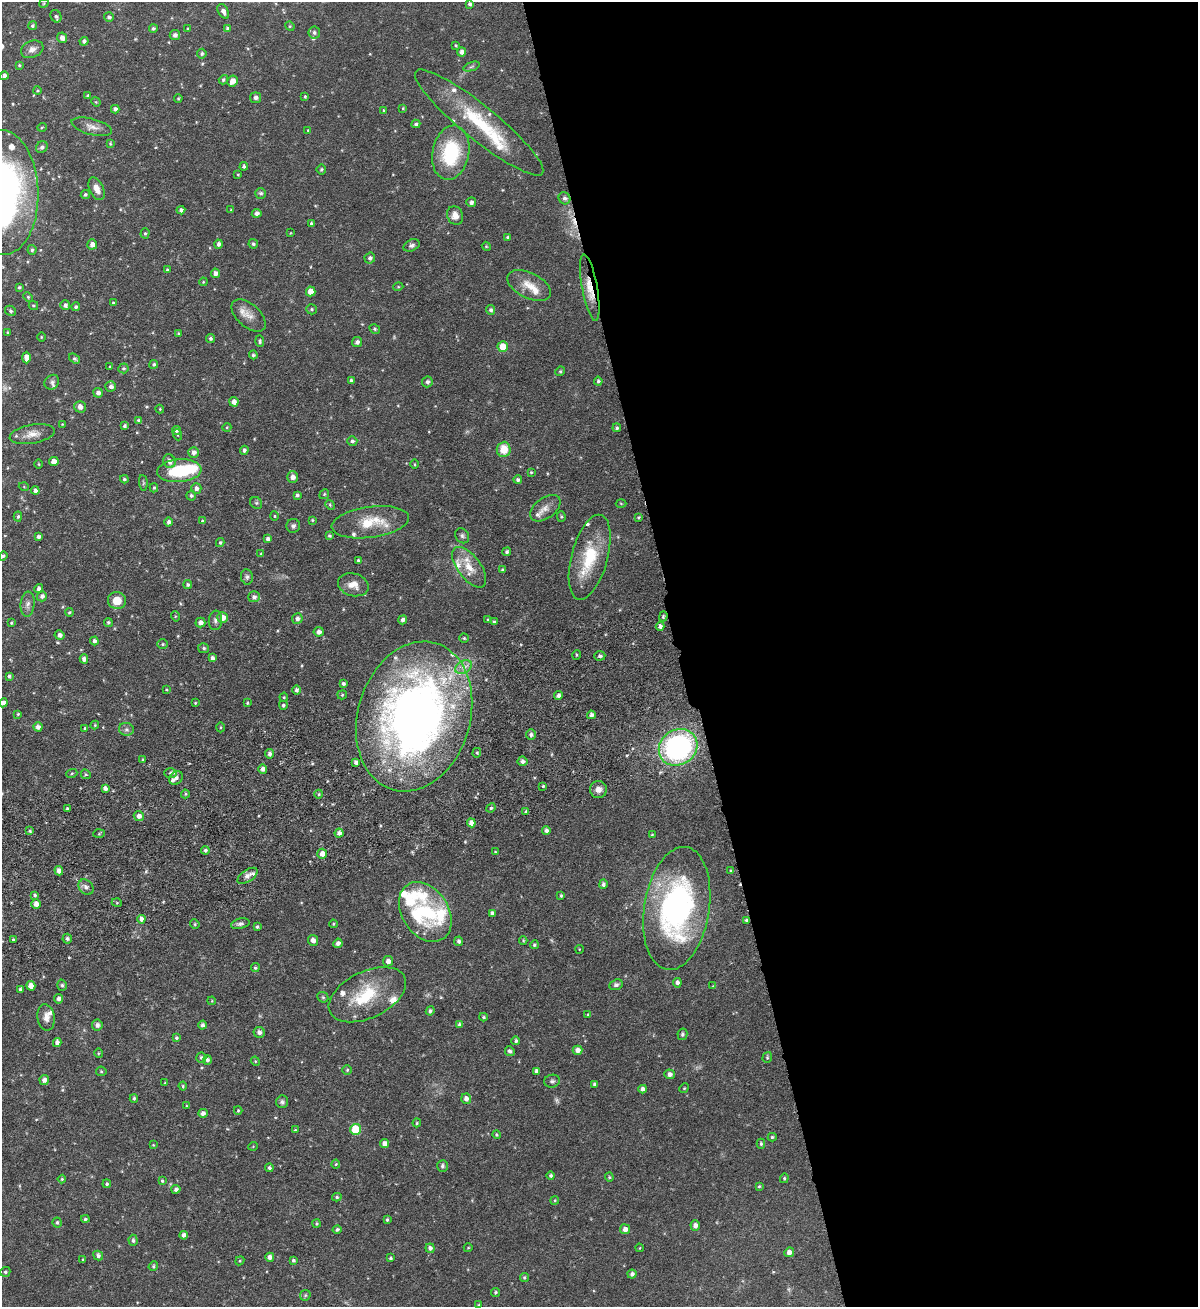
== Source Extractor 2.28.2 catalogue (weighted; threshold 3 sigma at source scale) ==
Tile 8 of 4 x 4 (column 4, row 2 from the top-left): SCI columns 3881-5076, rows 2670-3974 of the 5247 x 5337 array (HDU 1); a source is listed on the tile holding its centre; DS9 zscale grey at full resolution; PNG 1200 x 1309 px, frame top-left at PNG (2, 2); each listed source drawn as its Kron ellipse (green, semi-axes under 4 px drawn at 4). Shown black and unused: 43% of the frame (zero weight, under 6 of 12 exposures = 3% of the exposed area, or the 3 px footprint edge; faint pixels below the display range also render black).
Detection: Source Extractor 2.28.2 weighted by HDU 2 'WHT'; one run over the whole footprint, this tile lists its part. Background 0.0729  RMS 0.0051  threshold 0.021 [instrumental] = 3 sigma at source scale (4.09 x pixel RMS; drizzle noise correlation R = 1.36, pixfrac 0.8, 0.05/0.05 arcsec/px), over >= 5 px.
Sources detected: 397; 2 too faint to see at this stretch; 1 inside a brighter object's white glare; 1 cosmic-ray / hot-pixel residue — neither listed nor drawn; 31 inside a brighter listed object's ellipse — not listed separately; the other 362 listed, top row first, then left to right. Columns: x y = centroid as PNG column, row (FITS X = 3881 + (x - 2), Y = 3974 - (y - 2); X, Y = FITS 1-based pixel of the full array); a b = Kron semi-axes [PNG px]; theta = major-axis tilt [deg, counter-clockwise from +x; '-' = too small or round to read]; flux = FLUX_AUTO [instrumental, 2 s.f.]
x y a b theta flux
44 3 5 3 - 0.47
470 4 4 3 - 1.2
223 11 8 5 -59 2.3
56 16 6 5 - 1.1
109 17 5 4 - 1.3
32 26 4 4 - 0.88
290 26 5 4 - 0.56
153 28 4 4 - 0.94
227 28 4 4 - 0.91
188 29 4 3 - 0.49
314 32 6 6 - 1.2
175 35 5 5 - 1.7
62 38 5 5 - 2.4
84 41 4 4 - 1.3
456 45 3 2 - 0.48
32 49 11 8 21 2.7
462 52 4 4 - 2.2
202 54 5 4 - 0.95
20 65 4 3 - 0.57
471 67 8 3 19 0.85
4 76 4 4 - 1.9
223 80 5 4 - 0.84
232 81 6 5 - 3.7
37 91 4 4 - 0.57
88 96 3 3 - 0.8
305 97 4 3 - 0.6
256 98 5 5 - 1.9
178 99 4 3 - 0.54
96 102 5 4 - 0.49
403 108 4 4 - 0.5
115 109 4 4 - 1.6
384 110 4 3 - 0.46
479 122 81 17 -39 35
416 124 4 4 - 0.98
42 127 5 3 - 0.45
92 127 21 8 -15 3.6
308 130 4 3 - 0.39
110 144 4 3 - 0.48
42 147 6 5 - 1.1
451 153 27 18 79 34
244 166 4 4 - 1
321 169 5 4 - 0.79
238 175 4 3 - 0.44
97 189 12 7 -66 3.6
2 192 62 36 -88 190
261 193 5 5 - 1
85 195 5 4 - 0.76
564 198 6 5 - 1.6
471 202 5 5 - 1.5
181 210 4 4 - 1.4
231 210 4 3 - 0.34
257 213 5 4 - 2
455 216 9 8 - 3.4
311 224 4 3 - 1.1
145 233 5 4 - 0.68
290 233 4 2 - 0.29
507 237 4 3 - 0.57
92 244 5 5 - 2.5
219 244 4 4 - 1.5
253 244 5 4 - 1
412 245 8 5 23 1.3
486 246 4 3 - 0.43
32 250 5 4 - 1
370 258 5 5 - 1.4
167 269 3 3 - 0.47
215 273 5 4 - 1.9
203 282 4 3 - 0.48
529 285 23 12 -26 7.6
19 287 4 4 - 0.7
398 287 5 3 - 0.45
590 288 33 7 -80 8
311 291 5 5 - 4.9
28 297 5 4 - 0.55
113 303 4 3 - 0.77
33 305 5 4 - 0.65
65 305 5 5 - 1.4
76 307 4 4 - 0.89
312 309 5 5 - 0.77
491 310 5 4 - 1.1
11 311 6 5 - 0.97
249 316 20 11 -42 5.5
375 329 5 4 - 0.81
8 333 3 3 - 0.61
179 333 4 3 - 0.58
41 337 4 3 - 0.42
210 338 5 4 - 1
260 341 5 4 - 0.87
357 342 5 5 - 1.5
503 346 5 5 - 8.1
253 355 4 4 - 0.83
26 357 6 4 90 3
74 359 6 4 -36 1.1
154 364 4 4 - 0.88
110 367 4 3 - 0.43
123 368 5 5 - 0.8
560 371 5 4 - 0.66
351 380 4 3 - 0.98
598 381 4 4 - 0.87
52 382 8 6 45 1.4
427 382 5 5 - 1.4
111 386 5 5 - 1.8
98 393 5 5 - 2
234 402 5 4 - 2.5
80 407 6 5 - 2.7
160 409 4 4 - 0.47
139 421 4 3 - 1.3
62 424 4 3 - 0.39
125 426 4 4 - 1.1
227 427 4 3 - 0.46
617 428 4 4 - 0.89
176 430 5 4 - 1.2
32 434 23 9 10 4.7
178 435 5 3 - 0.48
352 441 5 5 - 1.1
504 449 7 7 - 8.1
244 450 4 4 - 1.1
194 452 5 5 - 2.2
169 461 7 6 - 2.6
54 462 5 4 - 3.7
39 464 4 3 - 0.44
414 464 5 3 - 0.48
179 471 22 11 4 24
531 472 3 3 - 0.47
293 477 6 5 - 2.3
124 479 4 3 - 0.77
518 480 4 4 - 1.4
143 483 8 3 -86 0.64
24 487 5 3 - 0.39
154 488 4 4 - 0.68
196 488 5 5 - 1.8
35 491 4 4 - 1.5
324 494 5 4 - 0.61
191 495 5 5 - 1.1
297 495 4 4 - 1.1
256 503 6 5 - 0.8
621 503 5 3 - 0.45
330 505 5 4 - 0.6
545 508 17 10 36 3.8
18 516 5 4 - 0.83
274 516 4 4 - 0.53
561 516 5 4 - 0.63
638 517 4 4 - 0.72
312 520 4 3 - 0.52
202 521 4 4 - 0.74
169 522 4 4 - 1.5
370 522 39 15 8 15
293 526 7 6 - 1.3
329 536 4 4 - 0.79
462 536 8 6 -56 1.2
39 537 4 4 - 1.4
268 539 4 4 - 1.9
220 542 4 4 - 0.77
507 552 4 4 - 1.1
261 554 3 3 - 0.62
3 556 4 4 - 0.86
590 557 44 18 75 23
358 561 4 3 - 1.2
469 567 24 11 -53 8.3
503 570 3 3 - 0.95
247 577 7 6 - 1.2
188 585 4 4 - 0.95
353 585 15 11 -15 5.1
39 589 4 4 - 1.7
42 596 5 5 - 1.7
254 597 5 5 - 1.7
117 600 9 8 - 6.4
28 604 12 7 85 2.2
69 612 4 3 - 0.64
175 616 5 3 - 0.54
663 616 5 4 - 0.66
222 617 5 5 - 4
297 619 5 5 - 1.5
215 620 10 6 84 1.6
403 620 4 4 - 1.7
488 620 4 4 - 0.71
108 622 4 4 - 0.8
494 622 4 4 - 0.88
11 623 3 3 - 0.5
200 623 5 5 - 2
660 626 4 4 - 1.7
319 632 5 5 - 2.3
60 635 5 4 - 1.9
464 638 5 4 - 0.62
94 641 4 4 - 1.5
163 644 5 4 - 0.72
204 648 5 5 - 0.94
576 655 5 3 - 0.5
600 656 5 4 - 1.3
212 658 4 4 - 1.4
84 659 4 4 - 2.1
464 667 9 6 27 2.8
9 676 4 3 - 0.89
343 683 4 4 - 1.1
166 689 4 3 - 0.41
296 690 5 4 - 1.2
342 695 5 4 - 0.66
558 696 4 4 - 1.8
284 697 4 4 - 0.56
3 703 4 4 - 2
195 703 4 3 - 0.42
247 703 3 3 - 0.61
283 705 4 4 - 0.94
18 714 4 4 - 0.55
591 715 4 4 - 1.7
414 716 76 56 73 340
95 725 4 4 - 0.53
38 727 4 4 - 2
220 727 5 3 - 0.53
85 728 4 4 - 0.61
126 729 7 6 - 1.4
531 735 5 5 - 1.4
678 747 20 17 34 95
477 753 5 4 - 0.85
270 754 5 4 - 1.7
143 760 3 3 - 0.54
522 761 5 5 - 1.8
356 762 4 3 - 1.3
263 769 5 4 - 1.9
72 773 5 3 - 0.56
170 773 6 5 - 0.94
86 774 5 4 - 0.57
176 778 7 6 - 1.5
543 786 3 3 - 0.57
105 788 4 4 - 1.9
598 789 8 8 - 2.7
185 794 4 4 - 0.62
319 794 4 3 - 0.46
67 808 3 2 - 0.57
491 808 5 4 - 0.73
526 811 4 3 - 0.55
139 816 5 5 - 2.4
471 823 4 4 - 3.3
30 831 4 3 - 0.73
546 831 4 4 - 1.5
339 833 4 4 - 1.9
99 834 6 4 3 0.57
652 835 4 3 - 0.45
205 850 4 4 - 1.1
495 852 3 3 - 0.43
322 854 5 5 - 3.1
59 871 5 4 - 2.6
731 871 3 3 - 0.82
247 876 11 6 34 2.1
603 884 5 4 - 1.2
86 887 8 6 -47 2
35 895 4 3 - 0.77
561 896 4 3 - 0.62
117 903 5 3 - 0.53
36 904 5 5 - 3.2
677 908 62 32 81 120
425 912 32 23 -56 33
492 913 4 4 - 1.5
141 919 4 4 - 2.2
746 920 3 3 - 0.83
195 924 5 4 - 0.68
240 924 9 5 13 1.3
333 924 4 3 - 0.57
257 927 4 4 - 0.75
67 939 5 4 - 1.2
13 940 4 3 - 0.64
313 940 5 5 - 2.3
523 940 4 3 - 0.49
459 941 5 4 - 1.3
338 943 5 4 - 1.7
534 945 4 4 - 0.84
579 949 4 3 - 0.35
388 961 5 5 - 2.6
255 968 4 4 - 0.8
677 983 4 4 - 1.8
62 985 6 4 -74 0.9
616 985 7 5 23 1.4
31 986 5 4 - 3.9
713 986 3 3 - 0.34
20 989 3 3 - 0.74
367 995 41 23 25 25
323 997 6 5 - 0.69
59 999 5 4 - 1.8
212 1001 4 3 - 0.39
430 1011 5 4 - 1.1
588 1015 4 3 - 0.5
46 1017 13 8 -81 3.1
483 1017 4 3 - 0.66
97 1025 5 5 - 1.9
202 1025 4 4 - 1.4
460 1025 4 4 - 1.7
259 1032 6 5 - 1.9
682 1034 6 5 - 1.2
176 1038 4 4 - 0.78
516 1041 4 4 - 1
57 1042 4 4 - 2
578 1050 5 4 - 2.8
510 1051 5 4 - 1.4
98 1053 5 3 - 0.48
767 1057 5 4 - 0.66
201 1058 5 5 - 0.91
207 1060 5 4 - 1.3
255 1061 5 3 - 0.47
347 1070 5 5 - 0.68
101 1071 5 5 - 0.66
537 1071 4 4 - 1.9
669 1074 5 5 - 2
44 1080 5 4 - 2.2
552 1081 8 6 11 1.2
165 1083 3 2 - 0.39
594 1084 4 3 - 0.95
183 1086 4 4 - 0.7
684 1088 5 4 - 0.56
643 1089 4 4 - 2.1
134 1098 4 3 - 0.82
466 1099 5 5 - 2.3
282 1102 6 6 - 1.2
187 1106 3 3 - 0.4
238 1110 4 4 - 0.54
203 1113 5 4 - 1.8
417 1123 4 3 - 0.5
355 1129 5 5 - 15
295 1130 4 4 - 0.44
496 1135 4 4 - 0.52
772 1137 4 4 - 0.76
385 1143 4 4 - 2.7
761 1144 5 4 - 0.84
153 1145 4 3 - 0.42
253 1146 5 3 - 0.38
336 1164 4 4 - 0.48
442 1166 6 5 - 1.2
269 1168 4 4 - 0.96
551 1175 4 4 - 1
609 1177 4 4 - 0.56
784 1178 5 4 - 0.59
62 1179 4 4 - 0.55
162 1181 3 3 - 0.69
107 1184 4 4 - 0.89
759 1186 3 3 - 0.54
176 1189 4 4 - 1.6
337 1197 5 4 - 0.82
555 1200 4 3 - 0.43
85 1219 4 3 - 0.7
387 1220 4 3 - 0.69
57 1223 5 4 - 0.84
317 1223 4 4 - 0.73
695 1225 5 4 - 2.4
337 1229 4 4 - 1
625 1229 5 5 - 2.4
184 1235 4 4 - 1.8
133 1240 5 4 - 1
430 1248 4 4 - 1.7
468 1248 4 3 - 0.42
639 1248 4 2 - 0.35
789 1252 5 4 - 2.6
98 1255 5 4 - 1.4
270 1257 4 4 - 2.2
390 1258 4 3 - 0.81
83 1260 3 3 - 0.58
293 1260 4 3 - 0.99
240 1261 5 4 - 0.56
153 1266 5 4 - 0.61
5 1272 5 5 - 0.86
632 1274 4 4 - 1.6
524 1277 4 4 - 0.79
496 1292 4 4 - 0.8
305 1295 6 5 - 0.79
478 1305 4 3 - 0.44
Overlapping masked pixels (flux is a lower limit): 2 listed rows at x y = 590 288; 746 920
Isophote crosses this tile's border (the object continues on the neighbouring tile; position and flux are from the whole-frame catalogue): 3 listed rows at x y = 2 192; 3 556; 3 703